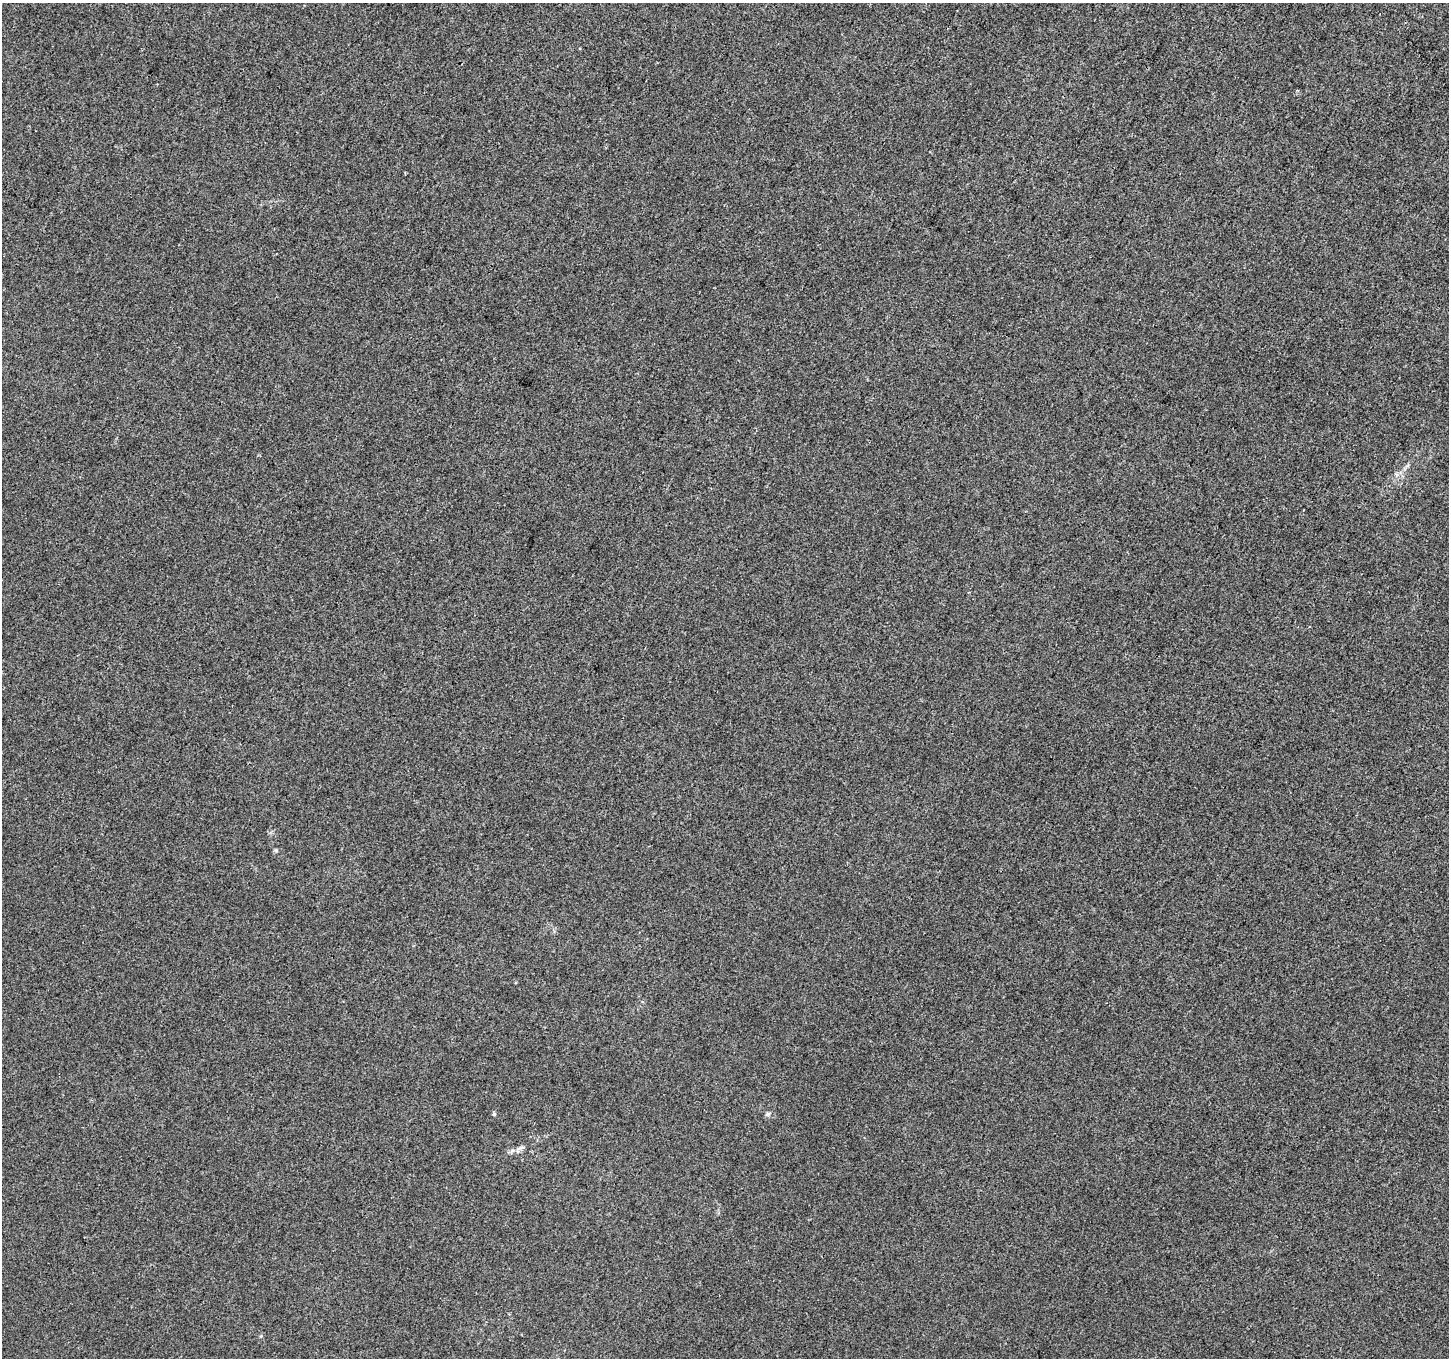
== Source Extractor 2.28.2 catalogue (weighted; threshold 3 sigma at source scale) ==
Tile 10 of 4 x 4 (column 2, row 3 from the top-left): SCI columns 1448-2894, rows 1554-2909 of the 5795 x 5885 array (HDU 1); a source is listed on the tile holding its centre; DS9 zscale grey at full resolution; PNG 1451 x 1360 px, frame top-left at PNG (2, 3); no overlay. Shown black and unused: <1% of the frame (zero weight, under 3 of 4 exposures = <1% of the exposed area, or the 3 px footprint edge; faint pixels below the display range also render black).
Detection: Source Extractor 2.28.2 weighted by HDU 2 'WHT'; one run over the whole footprint, this tile lists its part. Background -1.08e-04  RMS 0.0034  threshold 0.0151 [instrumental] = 3 sigma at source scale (4.5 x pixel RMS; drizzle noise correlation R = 1.50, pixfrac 1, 0.0396/0.0396 arcsec/px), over >= 5 px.
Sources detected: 4; all 4 listed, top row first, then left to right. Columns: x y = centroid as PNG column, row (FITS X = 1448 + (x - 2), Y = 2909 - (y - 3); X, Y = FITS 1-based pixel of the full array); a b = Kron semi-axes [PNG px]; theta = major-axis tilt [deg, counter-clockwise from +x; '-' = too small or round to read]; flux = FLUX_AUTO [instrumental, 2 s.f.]
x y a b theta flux
276 850 5 4 - 0.47
494 1114 5 4 - 0.42
767 1114 6 5 - 0.65
520 1148 13 4 22 1.2